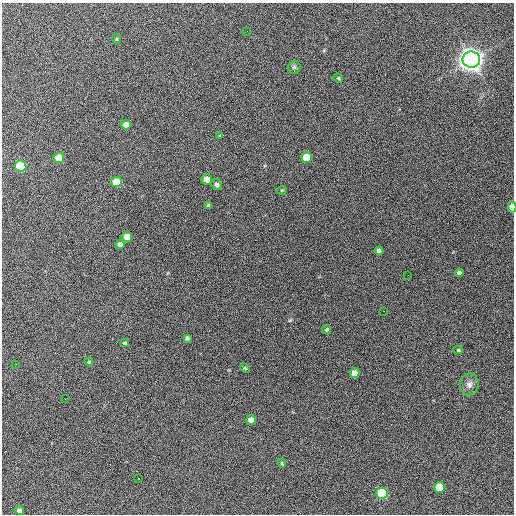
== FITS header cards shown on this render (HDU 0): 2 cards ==
NAXIS1  =                  512 / Axis length
NAXIS2  =                  512 / Axis length

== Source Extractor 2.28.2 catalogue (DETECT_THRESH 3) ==
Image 512 x 512 px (HDU 0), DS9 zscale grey, 1 PNG px = 1 image px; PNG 516 x 516 px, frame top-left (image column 1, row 512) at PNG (2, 3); each listed source drawn as its Kron ellipse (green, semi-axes under 4 px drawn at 4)
Background 838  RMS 30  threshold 90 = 3 sigma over >= 5 px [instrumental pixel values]
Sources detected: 38; all 38 listed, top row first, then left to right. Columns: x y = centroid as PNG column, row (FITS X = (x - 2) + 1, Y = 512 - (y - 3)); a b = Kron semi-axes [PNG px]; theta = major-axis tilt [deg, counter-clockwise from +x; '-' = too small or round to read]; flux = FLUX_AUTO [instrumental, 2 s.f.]
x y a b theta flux
247 31 2 2 - 1.8e+03
117 39 5 3 - 2.0e+03
471 60 9 8 - 2.5e+06
294 67 6 6 - 4.2e+03
338 78 5 4 - 2.4e+03
126 125 5 5 - 1.4e+04
220 136 4 3 - 2.2e+03
306 157 5 5 - 5.2e+04
59 158 5 5 - 4.5e+04
21 166 5 5 - 1.3e+05
207 179 5 5 - 2.6e+04
116 182 5 5 - 5.7e+04
217 184 6 5 - 5.4e+03
282 190 5 3 - 1.9e+03
209 205 4 3 - 3.5e+03
512 207 5 3 - 3.6e+04
127 237 5 5 - 3.2e+04
120 244 4 4 - 7.3e+03
379 251 4 4 - 8.2e+03
459 273 4 4 - 6.2e+03
408 275 2 2 - 9.5e+02
384 311 3 2 - 3.0e+03
327 329 5 4 - 3.6e+03
187 338 4 3 - 3.8e+03
125 343 4 3 - 3.9e+03
458 350 5 4 - 2.3e+03
89 362 4 4 - 2.6e+03
16 364 2 2 - 9.8e+02
245 368 5 3 - 2.2e+03
354 373 5 5 - 1.7e+04
469 384 11 9 88 1.1e+04
65 399 2 2 - 1.1e+03
251 420 5 5 - 1.6e+04
282 463 5 3 - 2.5e+03
139 479 3 2 - 3.3e+03
439 487 5 5 - 7.3e+04
382 493 5 5 - 2.1e+05
19 510 4 4 - 7.1e+03
At the frame edge (FLAGS 8, measured only in part): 1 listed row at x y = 512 207